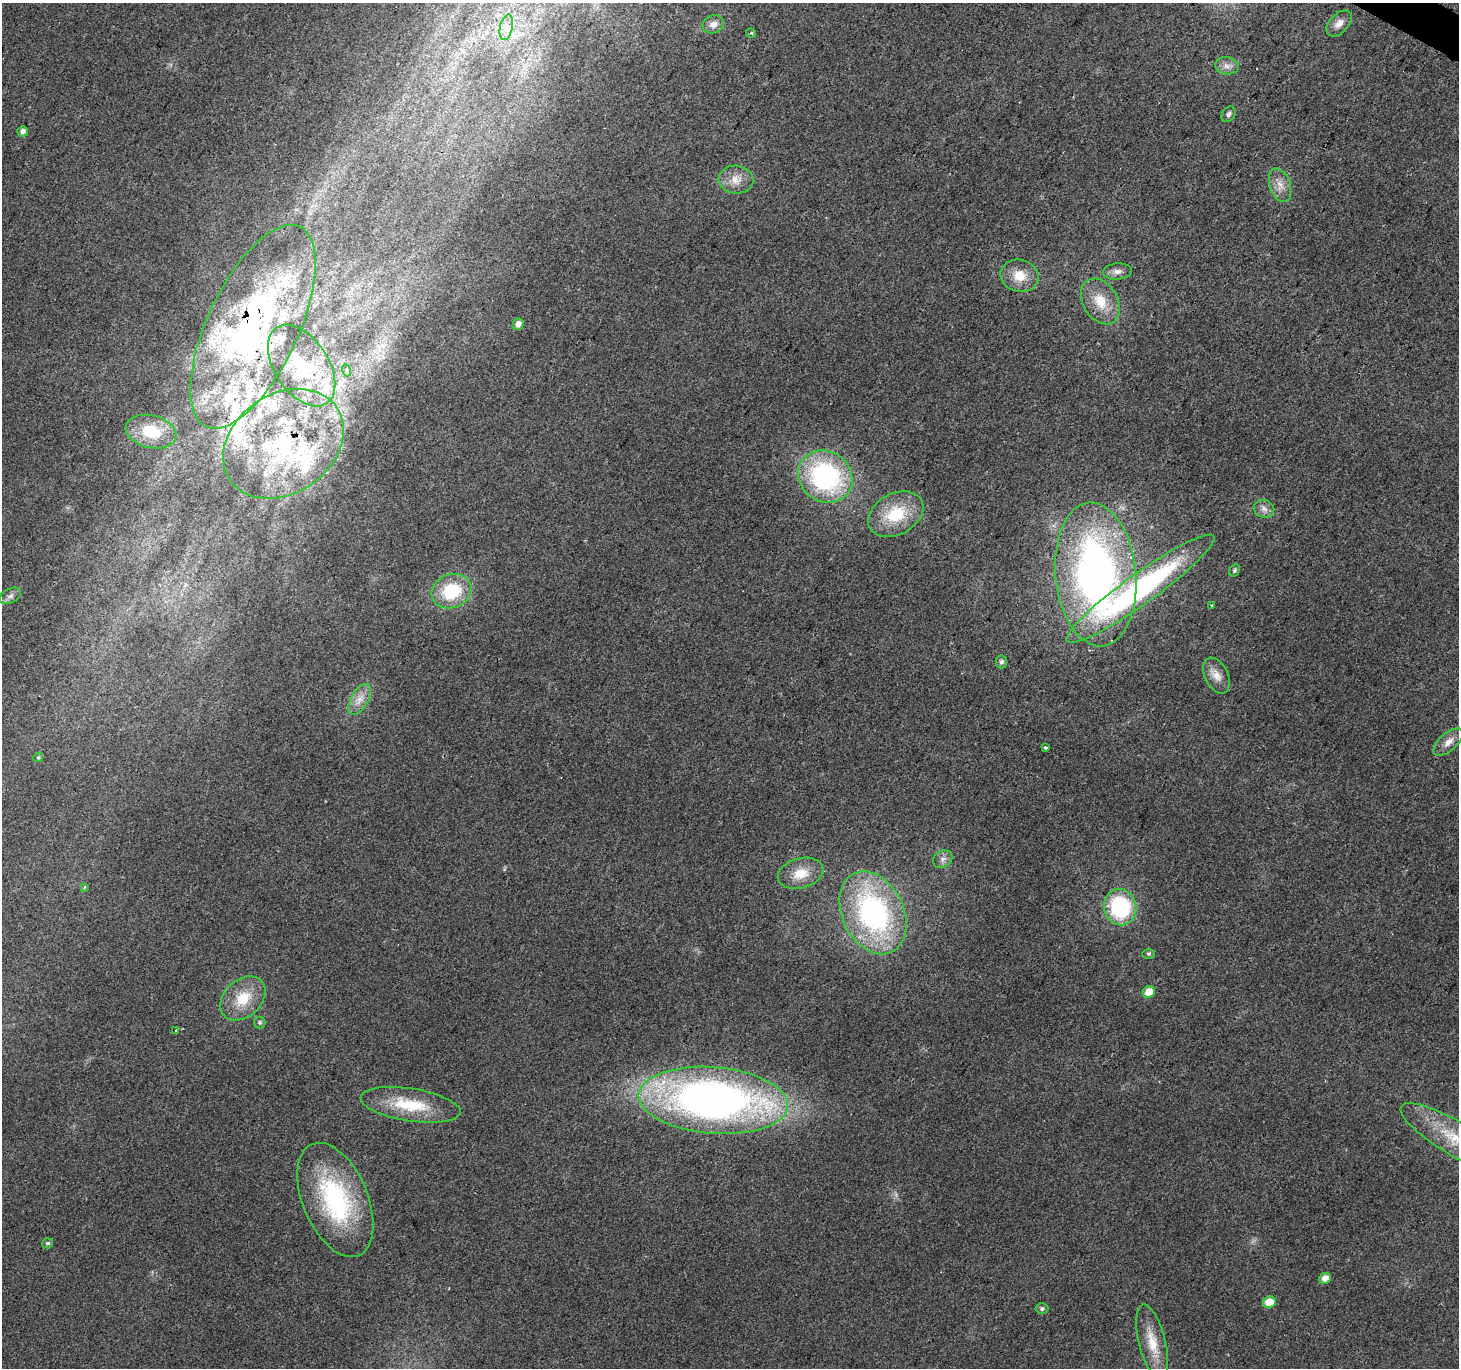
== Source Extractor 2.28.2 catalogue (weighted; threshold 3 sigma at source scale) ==
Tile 10 of 4 x 4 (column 2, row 3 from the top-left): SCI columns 1465-2921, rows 1627-2992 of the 5836 x 5917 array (HDU 1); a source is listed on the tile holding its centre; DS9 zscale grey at full resolution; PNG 1461 x 1370 px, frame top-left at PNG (2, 3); each listed source drawn as its Kron ellipse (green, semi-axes under 4 px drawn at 4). Shown black and unused: <1% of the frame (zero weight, under 2 of 3 exposures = <1% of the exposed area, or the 3 px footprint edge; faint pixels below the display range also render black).
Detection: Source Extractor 2.28.2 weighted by HDU 2 'WHT'; one run over the whole footprint, this tile lists its part. Background 0.0281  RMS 0.0065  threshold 0.0291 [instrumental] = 3 sigma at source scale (4.5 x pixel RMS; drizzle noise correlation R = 1.50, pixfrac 1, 0.0396/0.0396 arcsec/px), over >= 5 px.
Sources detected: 71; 1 cosmic-ray / hot-pixel residue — neither listed nor drawn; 18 inside a brighter listed object's ellipse — not listed separately; the other 52 listed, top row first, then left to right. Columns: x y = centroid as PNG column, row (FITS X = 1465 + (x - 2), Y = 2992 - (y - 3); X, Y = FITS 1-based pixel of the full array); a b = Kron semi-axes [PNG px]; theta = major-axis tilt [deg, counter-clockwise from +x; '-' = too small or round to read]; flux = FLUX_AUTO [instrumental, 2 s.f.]
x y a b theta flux
1339 23 15 9 46 5.3
713 24 11 9 22 4.1
506 27 13 6 78 4.8
751 33 5 3 - 0.72
1227 66 12 8 -10 4
1228 114 8 6 56 2.3
22 131 5 5 - 2.6
736 180 17 14 -4 8.6
1280 185 17 10 -71 6.7
1117 271 14 8 5 3.8
1019 276 19 16 -14 13
1100 301 24 17 -59 16
518 324 6 5 - 4.3
253 327 110 45 65 190
302 366 46 27 -57 35
346 370 6 4 -71 1.2
151 432 26 16 -14 22
283 444 65 49 34 120
825 477 28 25 -35 110
1264 509 10 8 -20 3.5
896 514 29 20 28 27
1235 570 6 5 - 1.3
1096 574 72 40 -85 330
1141 589 90 15 36 160
451 591 20 16 22 34
10 596 11 7 27 2.6
1211 605 3 3 - 0.73
1001 662 6 5 - 2.1
1217 676 19 11 -64 7.1
360 699 17 8 60 6.6
1448 742 18 9 41 6.1
1045 747 4 3 - 1.6
38 757 5 4 - 0.86
943 859 10 8 34 3.1
801 873 23 15 15 13
84 887 3 3 - 0.74
1120 907 18 16 -77 63
873 913 43 30 -64 140
1149 954 6 5 - 1.1
1149 992 6 5 - 8.7
243 998 25 18 43 20
260 1022 6 5 - 1.3
176 1030 3 3 - 1.8
713 1100 75 33 -5 420
410 1105 50 16 -9 30
1457 1139 65 17 -31 38
335 1200 60 32 -67 91
48 1243 5 5 - 1.2
1325 1278 6 5 - 5.2
1269 1302 6 5 - 11
1042 1309 6 5 - 1.7
1152 1342 39 13 -76 17
Overlapping masked pixels (flux is a lower limit): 2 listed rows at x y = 253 327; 283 444
Isophote crosses this tile's border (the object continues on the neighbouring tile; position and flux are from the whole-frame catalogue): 1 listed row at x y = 1457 1139